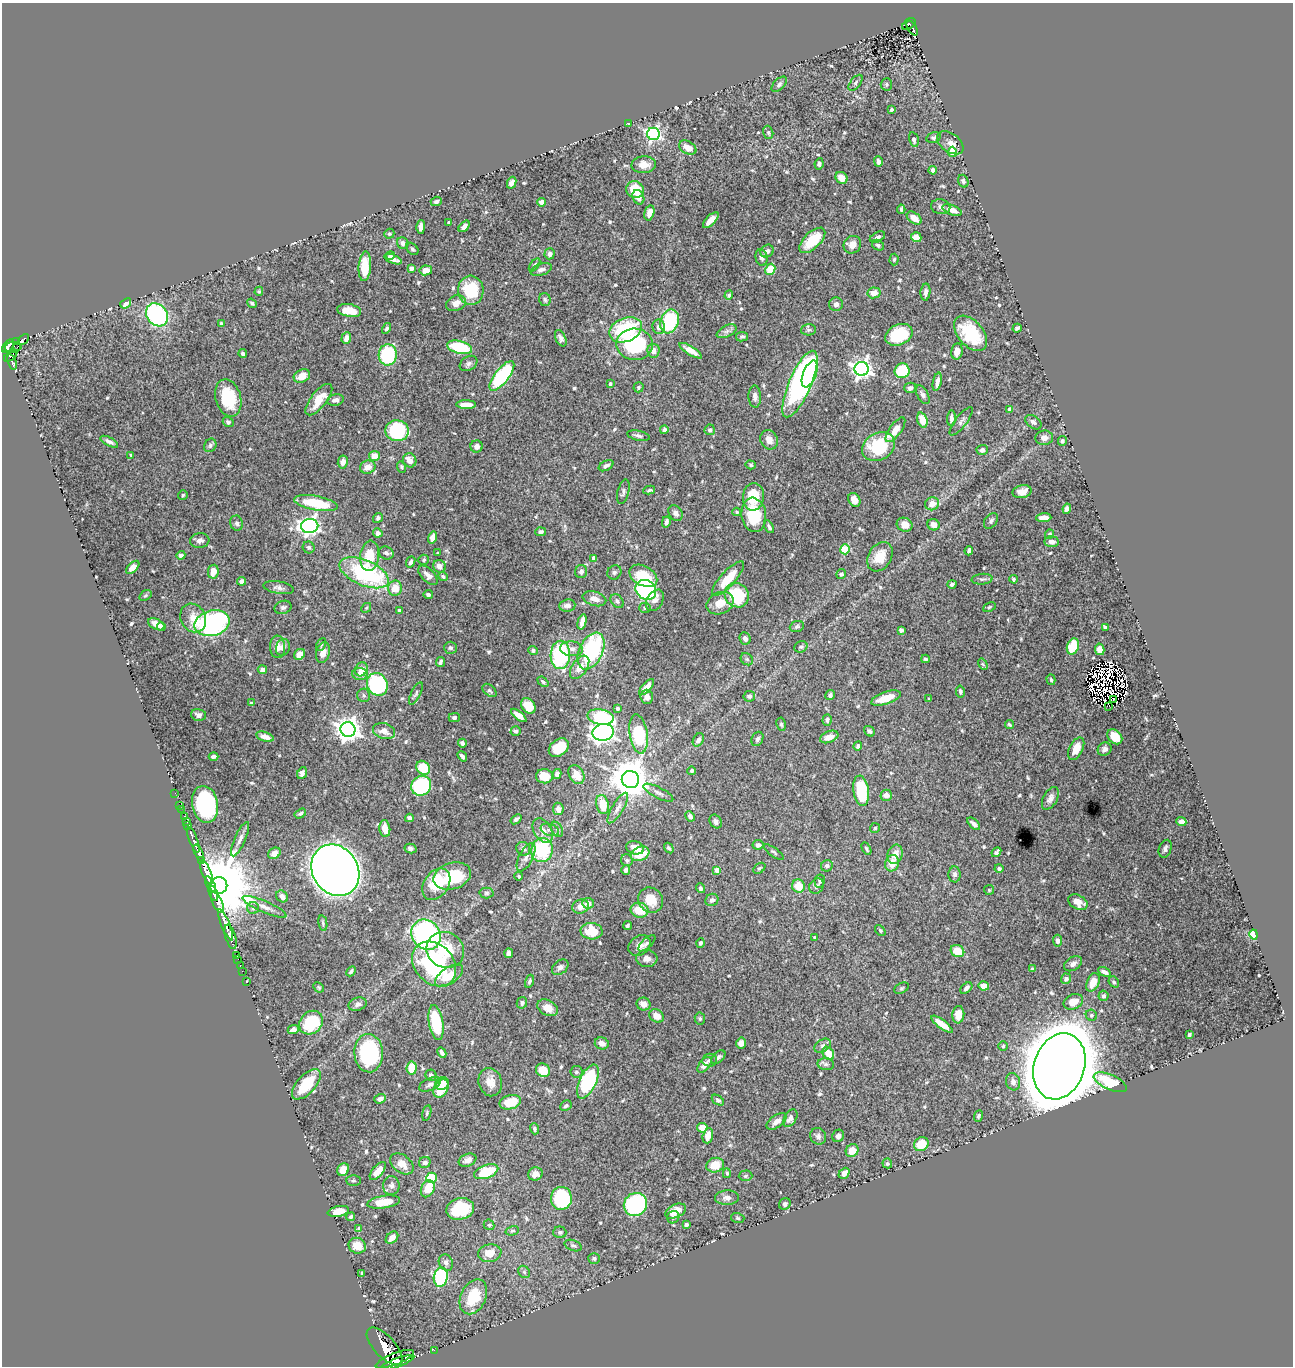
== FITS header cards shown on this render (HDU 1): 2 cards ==
NAXIS1  =                 1291
NAXIS2  =                 1364

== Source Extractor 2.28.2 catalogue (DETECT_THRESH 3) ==
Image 1291 x 1364 px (HDU 1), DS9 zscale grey, 1 PNG px = 1 image px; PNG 1295 x 1368 px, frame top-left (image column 1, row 1364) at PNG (2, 3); each listed source drawn as its Kron ellipse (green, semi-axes under 4 px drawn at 4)
Background 1.7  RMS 0.015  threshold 0.0435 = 3 sigma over >= 5 px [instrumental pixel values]
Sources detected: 642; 12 with non-positive FLUX_AUTO (blend fragments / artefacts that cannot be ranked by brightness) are neither listed nor drawn; of the other 630, the 500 brightest by FLUX_AUTO listed and drawn (130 fainter detections omitted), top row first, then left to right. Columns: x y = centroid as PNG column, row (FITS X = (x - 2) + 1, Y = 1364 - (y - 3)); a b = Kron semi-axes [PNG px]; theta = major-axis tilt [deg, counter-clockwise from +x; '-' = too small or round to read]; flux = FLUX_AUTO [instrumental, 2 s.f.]
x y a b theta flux
909 24 7 5 40 230
912 28 8 4 -57 270
856 83 9 5 51 2.3
779 84 9 5 45 2.4
886 84 6 6 - 1.7
891 109 3 3 - 1.7
629 123 4 3 - 1.4
768 132 6 5 - 1.8
653 134 6 6 - 210
933 138 7 5 16 2
914 140 7 4 -78 2.9
950 143 15 9 -36 6.5
688 148 9 6 -28 8.5
952 152 5 4 - 20
878 161 5 4 - 2.7
819 164 6 4 82 2.5
644 165 12 8 4 9.1
933 170 4 4 - 3.4
841 178 6 5 - 9.5
963 181 6 5 - 2.1
512 183 6 4 63 5.5
635 190 9 8 - 23
638 197 7 5 -66 6.7
436 201 5 4 - 2
542 202 4 4 - 5.3
941 207 10 7 -12 3.8
901 209 4 3 - 1.8
952 210 10 5 -22 8.3
649 213 8 5 76 10
914 218 8 5 -36 10
711 220 10 4 45 10
449 223 3 3 - 2.8
464 226 7 4 48 4.1
421 227 6 4 90 6.8
389 234 5 4 - 1.6
877 237 8 4 27 3
916 237 5 5 - 11
812 240 16 8 44 30
403 243 6 5 - 3.8
852 245 9 8 - 8.2
878 245 6 5 - 1.9
412 249 7 5 -44 1.8
767 251 7 6 - 3.7
550 254 5 5 - 3.8
390 256 4 3 - 2.4
762 258 8 6 -77 3.3
393 259 9 4 -21 5.9
894 259 6 4 87 1.6
535 265 7 4 51 1.9
365 266 15 6 86 26
411 268 4 3 - 4.8
770 269 6 5 - 21
426 270 6 5 - 7.7
541 270 11 5 17 4.1
471 290 14 13 - 41
259 291 4 4 - 1.4
925 292 8 5 87 3.6
874 293 6 5 - 9
729 295 5 4 - 1.6
545 299 6 5 - 2
126 303 6 4 40 5.5
252 303 5 4 - 1.9
456 303 10 7 23 7.6
836 304 7 6 - 4.1
349 310 12 6 -9 15
157 315 12 10 -50 140
669 321 12 9 71 79
221 324 4 4 - 2.1
658 327 7 6 - 4.2
387 328 5 4 - 2.1
1017 328 4 3 - 1.8
626 330 17 11 23 71
808 330 7 5 1 2.1
727 331 11 5 27 3.7
971 333 21 12 -49 44
899 335 14 10 23 47
742 337 6 4 11 2.2
346 338 6 4 69 6.2
561 338 8 5 -65 3.1
23 339 6 3 44 83
16 342 4 3 - 57
635 344 18 15 -2 91
8 346 8 4 50 1400
18 346 3 2 - 110
13 347 8 5 3 380
460 347 13 6 -15 54
653 351 7 6 - 6.1
691 351 13 4 -32 8.4
957 351 8 5 80 7.6
243 354 4 3 - 3.4
388 355 11 9 87 77
11 356 8 3 38 430
12 362 8 3 -71 460
469 363 9 7 33 3.5
862 369 7 7 - 520
902 371 7 7 - 62
810 374 14 6 68 46
302 376 8 6 27 10
502 376 18 7 52 93
937 382 9 4 77 4.7
610 384 4 3 - 1.5
800 384 36 11 67 280
638 387 5 5 - 1.9
910 388 6 5 - 3.3
923 395 10 5 -61 2.9
755 397 11 6 -87 4.1
228 398 19 12 -75 48
319 400 19 8 52 16
335 400 8 6 10 4.7
466 405 10 4 -1 11
1010 409 4 4 - 6.2
951 418 8 4 86 3.4
922 420 8 5 -71 14
961 421 17 5 52 4
228 422 6 5 - 2.5
1033 422 9 6 -36 3.9
664 430 4 4 - 2.7
710 430 5 5 - 2.1
895 430 15 6 54 9.7
397 431 12 10 -1 83
638 436 11 5 -12 2.9
1044 438 9 7 5 5
769 440 10 8 -67 9.4
1062 441 5 4 - 1.7
109 442 10 4 -28 3.3
210 445 7 6 - 2.3
477 447 6 6 - 5.4
878 447 17 13 30 45
982 450 6 5 - 3.4
131 455 4 3 - 1.5
374 456 5 5 - 14
410 460 7 6 - 8.8
343 462 6 5 - 6.2
751 465 5 4 - 1.5
606 466 8 4 28 3.1
368 467 8 6 18 7.3
402 467 6 4 -66 1.6
649 490 6 3 11 1.9
623 492 12 5 76 2.9
1022 492 9 6 13 9.3
183 495 5 5 - 1.4
753 497 14 10 85 31
854 500 7 5 -56 8.5
316 503 22 7 -11 41
932 504 7 6 - 8.9
1067 509 5 4 - 5.9
737 512 4 3 - 1.4
675 513 8 6 -57 4.9
754 515 17 12 -82 37
378 518 5 4 - 2.9
1044 518 7 4 4 9.4
991 521 9 6 55 2.8
666 522 6 3 75 3.1
237 523 7 6 - 2.8
904 525 8 6 -26 9.5
933 525 6 5 - 6.3
310 526 8 7 - 430
769 527 7 3 -62 2.1
541 532 5 4 - 2.6
378 533 4 4 - 4
1049 534 5 4 - 1.8
433 537 6 4 72 7.5
200 541 10 7 8 4.1
1052 542 7 5 -5 4.8
309 547 6 5 - 2.3
845 549 5 4 - 44
969 551 4 3 - 2.8
386 553 7 6 - 2.9
438 553 3 3 - 1.8
181 555 4 4 - 3
370 556 15 9 84 22
880 557 15 11 58 18
594 558 4 4 - 5.5
424 560 5 5 - 1.8
411 562 6 4 68 2.6
439 566 7 6 - 5.2
133 567 8 4 44 7.5
581 571 6 6 - 3.4
213 572 7 5 80 11
614 572 7 6 - 2.7
364 573 26 12 -23 120
841 574 5 5 - 2.7
428 575 12 6 -46 5.6
443 576 5 4 - 1.7
643 576 15 9 -28 27
728 579 22 7 48 23
982 579 10 5 5 2.7
1013 579 4 4 - 1.6
242 581 4 4 - 3.6
952 584 4 3 - 2
279 588 15 6 -9 4.5
395 588 7 6 - 13
646 590 11 9 -36 190
428 594 4 3 - 3.2
145 595 6 4 33 1.5
737 595 13 11 -51 48
594 599 12 7 -15 8.9
655 600 12 8 58 5.7
617 601 8 5 -46 2.8
720 603 14 10 25 14
567 606 8 6 7 4.6
283 607 8 6 22 2.7
989 607 6 4 28 1.4
366 608 5 4 - 1.4
645 608 6 5 - 1.8
399 610 4 3 - 1.3
193 618 15 12 -61 13
582 622 8 4 75 8.2
212 623 18 12 14 180
156 624 9 5 -26 8.7
797 626 7 5 21 2.1
161 627 4 3 - 2.4
1105 627 4 3 - 1.9
901 630 4 4 - 3.5
745 638 6 5 - 3.6
321 644 7 4 63 1.8
277 647 11 7 -86 6.9
283 647 8 7 - 4.1
801 647 7 5 32 2.2
1073 647 8 6 71 27
450 648 6 6 - 2
572 649 11 7 -4 6.3
1100 649 6 4 -79 8.9
533 650 5 4 - 2.1
591 651 19 11 65 140
323 653 10 7 76 8.7
299 654 6 5 - 9.4
560 655 14 9 88 99
747 659 7 5 -45 2.1
925 659 4 3 - 1.6
440 662 5 3 - 2.2
983 664 6 4 -57 1.4
580 667 13 7 55 11
361 669 7 6 - 8.4
262 670 4 4 - 4.1
360 674 8 6 -2 5.5
1051 680 5 4 - 1.6
543 682 6 4 -40 2.3
377 684 12 10 -62 100
646 687 10 4 47 7.7
489 690 8 5 -42 2.2
960 692 6 4 -80 2.5
416 694 12 4 63 2.4
364 695 7 6 - 2.1
830 695 5 4 - 2.5
749 696 6 5 - 2
647 697 7 6 - 5.6
886 698 15 6 19 21
929 699 4 3 - 1.4
1114 700 3 2 - 1.7
251 703 4 3 - 1.4
528 706 8 6 -49 18
1109 706 2 2 - 1.4
618 708 4 4 - 3.2
199 715 7 6 - 3.4
519 715 9 4 -38 6.9
601 717 13 7 -9 82
454 718 5 4 - 2.5
827 720 6 4 85 2.3
781 724 7 4 -81 1.8
1009 724 5 3 - 1.7
348 729 7 7 - 870
384 731 11 7 -18 8
516 731 5 4 - 2.1
869 731 6 4 -40 2.7
603 732 10 8 12 440
639 734 20 9 -81 69
265 737 9 4 -16 5.4
829 737 9 5 22 8.8
1115 737 8 6 -45 19
757 739 7 5 65 2.8
698 740 7 5 59 4.5
462 743 4 4 - 3.1
858 746 5 4 - 1.9
559 747 11 8 35 25
1076 749 12 7 63 13
1105 749 7 6 - 4.1
213 756 5 3 - 2.6
462 756 5 3 - 2.5
423 768 7 6 - 28
692 771 4 4 - 2.2
302 773 6 5 - 3.3
557 774 5 4 - 4.8
576 775 10 7 -60 15
544 776 8 7 - 17
630 779 9 8 - 2700
421 786 10 9 - 75
861 791 15 7 -82 54
175 793 2 2 - 13
658 793 16 5 -27 4
886 795 5 5 - 5.7
1050 798 12 7 61 5.6
205 804 18 13 -80 110
180 805 2 2 - 17
602 805 10 6 -77 20
618 808 17 5 59 5.4
181 809 2 2 - 12
558 809 6 5 - 6.2
300 814 6 4 31 1.8
184 816 3 3 - 70
690 816 5 4 - 3.7
409 818 4 4 - 3.4
516 819 6 4 39 2.8
186 821 3 2 - 20
716 822 7 5 -57 3
1181 822 5 4 - 5.7
974 824 8 4 -43 4
188 825 3 3 - 100
875 828 5 5 - 1.6
385 829 8 5 -84 10
557 829 8 5 -63 2.6
550 830 9 6 -17 3.2
543 831 13 9 -58 9.2
240 839 18 5 66 5.5
193 840 14 3 -69 790
758 845 5 5 - 3.6
635 848 9 6 -16 7.3
669 848 5 4 - 2
410 849 6 5 - 3
523 849 7 6 - 3.7
866 849 7 3 -62 1.9
1165 849 9 6 72 3.5
542 850 12 11 - 70
774 852 12 4 -35 2.1
996 852 5 3 - 2.1
199 853 9 4 -65 3200
274 853 6 5 - 8.3
640 854 9 7 23 21
895 854 10 7 73 10
526 857 15 7 63 6.2
202 860 4 3 - 1300
627 860 6 5 - 1.9
892 863 8 7 - 12
827 866 6 5 - 2.6
759 868 7 4 39 1.5
999 868 4 4 - 2.1
335 870 27 22 -56 2700
626 870 4 4 - 3
717 870 4 4 - 10
207 873 12 4 -68 7400
955 874 8 6 88 3.2
452 876 19 13 17 47
519 876 4 3 - 1.7
820 881 7 5 79 2.2
211 884 9 4 -60 3300
436 884 17 12 56 35
219 885 8 8 - 13000
798 886 6 6 - 19
816 886 8 6 52 2.7
701 888 5 4 - 2.5
989 890 5 5 - 1.4
213 893 8 3 -70 1900
487 893 7 5 2 1.9
282 896 6 5 - 6.4
651 900 13 12 - 19
712 900 7 6 - 3.5
217 902 11 5 -65 2200
1078 902 10 7 -28 8.7
588 903 6 5 - 6.6
265 907 24 5 -24 7.5
581 907 8 7 - 7.4
253 908 6 6 - 2.4
639 910 9 7 -11 22
323 923 7 4 -78 1.7
225 925 16 3 -68 3800
627 926 5 3 - 1.8
592 931 11 8 -4 24
880 931 6 4 -50 1.4
426 935 16 14 -52 200
1254 935 5 4 - 33
231 937 12 5 -74 4100
815 938 3 3 - 1.4
1058 941 6 4 -87 3.4
647 943 11 4 44 1.9
701 943 5 4 - 2
639 946 12 9 37 6.8
445 950 19 17 -34 34
957 951 7 6 - 20
509 953 5 4 - 5.1
237 955 3 2 - 61
238 959 2 2 - 39
647 959 10 8 -3 6.1
434 964 25 19 -47 130
1073 964 10 6 33 4.3
240 965 3 2 - 53
560 967 9 6 40 3.7
1032 969 4 3 - 1.4
242 971 2 2 - 27
351 971 5 4 - 2.1
1104 972 7 3 -28 3.4
449 976 16 8 34 16
1066 979 5 5 - 3.2
529 981 7 4 72 2
246 982 2 2 - 27
1093 982 10 6 67 14
1114 982 6 5 - 1.7
984 986 5 4 - 12
319 987 6 4 -44 1.4
901 988 8 5 27 1.7
966 988 7 4 42 3.1
1103 996 5 5 - 3.1
1073 1002 10 7 25 11
522 1003 6 5 - 2.6
358 1004 9 6 16 3.7
643 1004 7 6 - 6.8
548 1008 11 7 -28 12
958 1015 9 6 83 9.7
1091 1015 6 5 - 2
657 1016 8 6 -32 9.1
700 1018 6 5 - 1.7
311 1023 13 10 45 50
436 1023 17 7 -80 47
942 1024 13 4 -37 12
293 1030 6 4 24 3.5
1189 1035 3 3 - 1.6
602 1043 7 6 - 6.4
741 1043 5 5 - 4.4
823 1046 9 6 33 3.5
1003 1046 5 4 - 1.5
369 1053 19 14 -86 110
442 1053 5 3 - 4.3
828 1053 7 5 -57 17
718 1057 8 5 42 2.6
710 1060 7 6 - 2.9
826 1064 8 6 -5 2.7
704 1065 9 5 51 6.5
1059 1066 34 25 71 9400
412 1068 6 5 - 23
543 1070 7 6 - 16
576 1072 6 6 - 2.3
431 1075 5 5 - 3.5
490 1082 14 11 -72 12
588 1082 18 8 65 90
1013 1082 9 7 -74 5.5
1110 1082 18 7 -24 39
306 1084 19 9 47 35
430 1084 12 6 23 3.8
442 1084 7 6 - 13
441 1088 10 7 61 21
380 1099 6 4 19 3.9
718 1100 7 4 -36 2.1
510 1102 11 7 15 26
566 1106 6 5 - 2.2
427 1113 8 4 77 1.5
979 1116 6 4 68 1.7
790 1118 9 6 59 5.8
777 1121 11 6 35 5.8
702 1128 5 5 - 11
534 1129 5 4 - 2.1
708 1136 8 5 74 10
818 1136 8 8 - 3.2
838 1136 6 5 - 3.6
921 1144 7 6 - 24
852 1151 7 6 - 13
468 1160 9 6 22 5.8
425 1162 6 5 - 4.4
887 1163 5 5 - 2
402 1164 13 8 -38 9
715 1165 9 7 15 17
343 1170 6 5 - 16
378 1171 11 5 50 8.8
486 1172 12 6 20 42
727 1173 5 4 - 1.8
844 1173 6 5 - 5.5
535 1174 7 6 - 7.3
745 1176 7 5 2 1.8
431 1178 5 5 - 57
353 1180 7 5 1 1.6
391 1186 9 8 - 4.7
428 1189 9 6 63 16
561 1198 11 10 - 85
727 1198 12 7 2 4.6
384 1202 16 6 9 22
785 1204 6 5 - 2.3
635 1205 12 11 - 130
460 1209 14 10 14 46
338 1211 11 5 12 11
676 1211 11 6 25 10
351 1217 4 4 - 1.9
673 1217 6 6 - 2.4
738 1218 7 5 -17 1.6
686 1224 4 3 - 2.6
489 1225 5 5 - 1.5
359 1228 4 4 - 3.1
512 1231 7 4 15 1.7
560 1232 6 5 - 2
392 1238 7 5 44 7.1
573 1245 9 5 -21 2.4
357 1246 9 8 - 14
490 1253 12 8 11 11
594 1258 6 5 - 2.1
446 1263 8 7 - 3.9
524 1272 7 5 -47 1.8
362 1273 3 3 - 1.6
441 1277 9 7 79 110
473 1297 18 12 64 31
384 1346 23 10 -47 12000
434 1350 2 2 - 21
395 1359 20 6 22 7900
397 1363 18 4 20 8000
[130 fainter detections neither listed nor drawn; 12 non-positive-flux detections neither listed nor drawn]